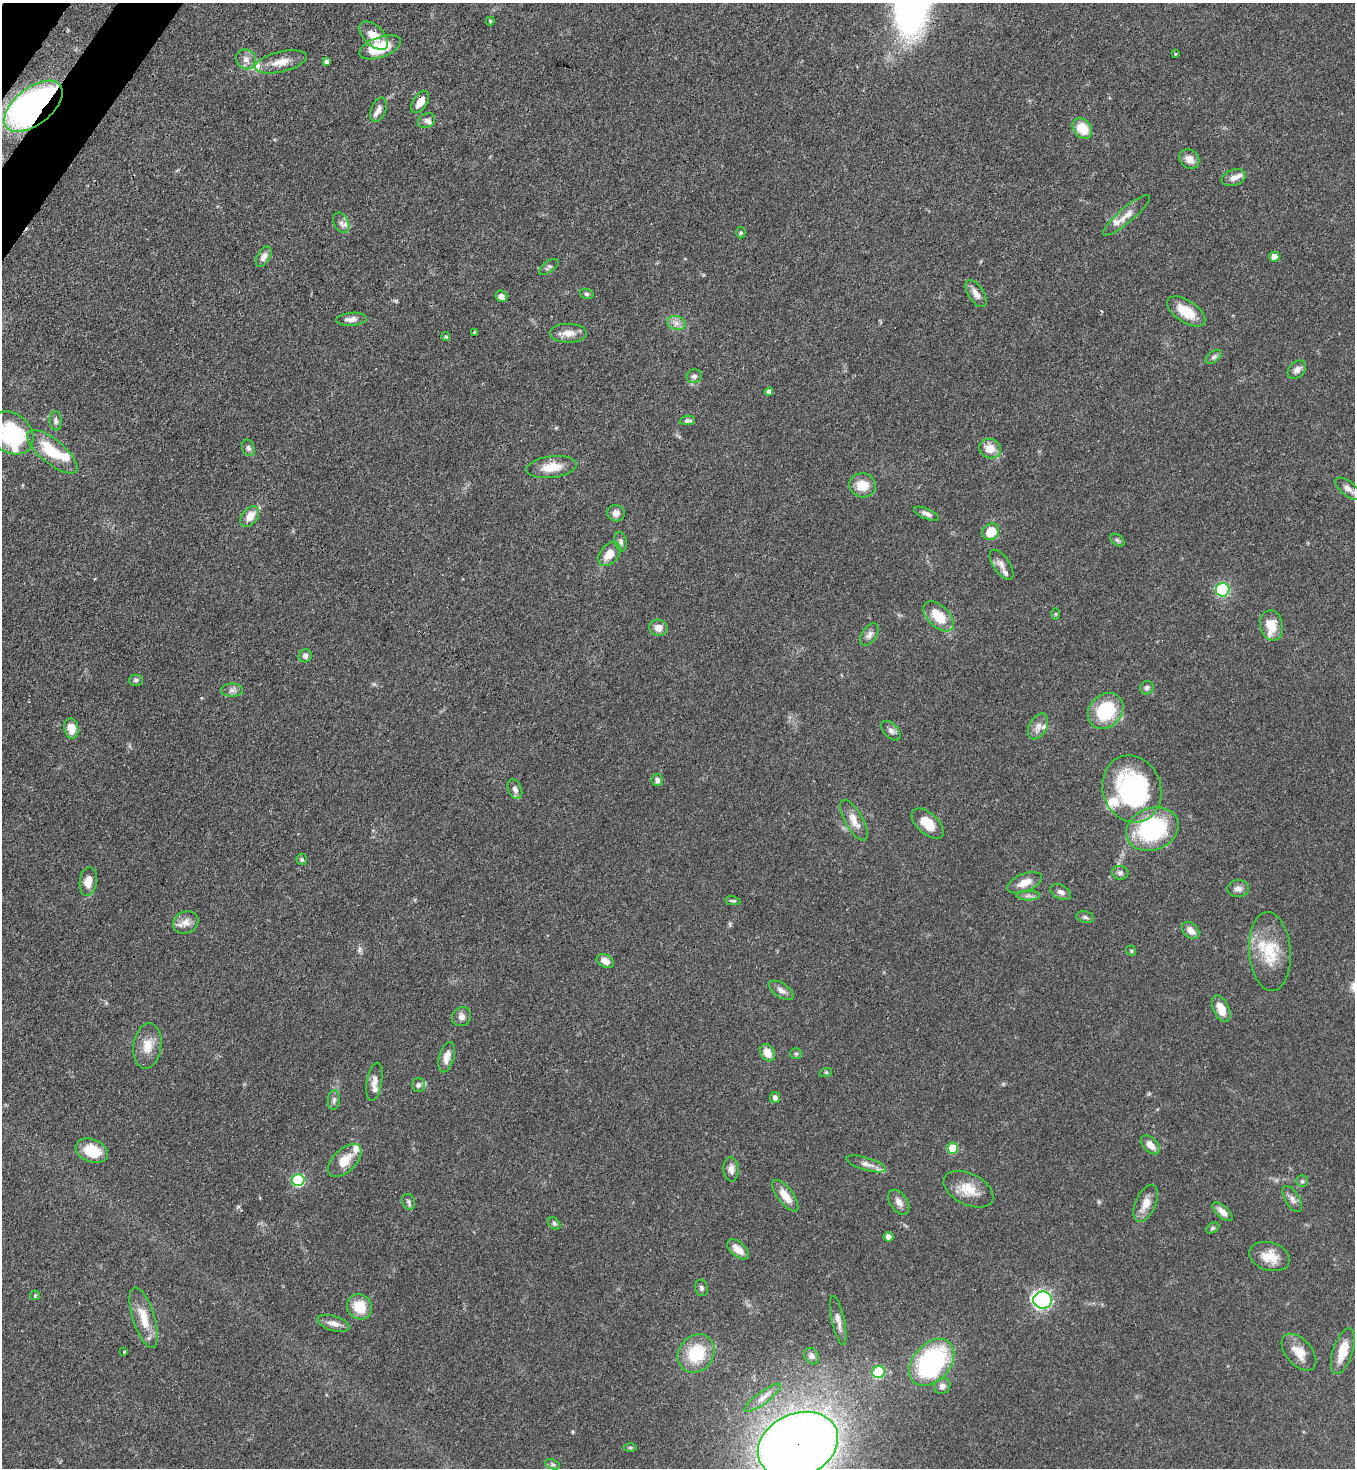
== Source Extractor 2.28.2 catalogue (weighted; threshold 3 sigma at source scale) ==
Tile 11 of 4 x 4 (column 3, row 3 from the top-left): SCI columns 2934-4286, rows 1531-2996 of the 6015 x 5992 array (HDU 1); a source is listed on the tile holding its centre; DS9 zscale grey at full resolution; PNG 1357 x 1470 px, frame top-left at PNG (2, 3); each listed source drawn as its Kron ellipse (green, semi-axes under 4 px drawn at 4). Shown black and unused: <1% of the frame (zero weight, under 3 of 4 exposures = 7% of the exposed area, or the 3 px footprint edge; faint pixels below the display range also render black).
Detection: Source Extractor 2.28.2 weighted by HDU 2 'WHT'; one run over the whole footprint, this tile lists its part. Background 0.0644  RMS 0.0036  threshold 0.0163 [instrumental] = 3 sigma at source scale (4.5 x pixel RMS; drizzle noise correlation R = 1.50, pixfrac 1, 0.05/0.05 arcsec/px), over >= 5 px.
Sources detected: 152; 1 too faint to see at this stretch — neither listed nor drawn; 16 inside a brighter listed object's ellipse — not listed separately; the other 135 listed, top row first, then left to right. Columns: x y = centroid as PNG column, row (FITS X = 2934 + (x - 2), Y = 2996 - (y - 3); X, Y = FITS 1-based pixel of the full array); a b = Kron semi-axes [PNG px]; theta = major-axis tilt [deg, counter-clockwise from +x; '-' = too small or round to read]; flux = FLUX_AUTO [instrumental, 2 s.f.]
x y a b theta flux
490 21 4 4 - 0.35
374 35 18 9 -44 4.6
380 47 22 10 20 12
1175 54 4 3 - 0.36
246 59 10 9 - 2.3
327 61 4 4 - 0.94
281 62 26 10 13 5.2
420 102 12 7 57 4.1
33 106 34 18 38 150
378 110 13 7 69 1.9
426 120 9 7 32 1.3
1082 128 11 8 -48 8.1
1189 159 11 9 -43 2.9
1234 178 12 8 19 2.3
1126 215 30 7 40 3.6
341 223 11 7 -62 1.7
741 233 6 4 88 0.53
264 257 11 6 60 2
1274 257 5 5 - 2.9
549 267 11 5 35 0.95
976 293 15 7 -57 2.4
587 294 7 5 -18 0.69
501 296 6 5 - 2.1
1186 311 22 11 -33 8.1
351 319 15 6 4 2.5
676 323 9 7 -16 1.9
474 332 3 3 - 0.54
568 333 18 9 -1 3.7
446 337 4 4 - 0.52
1214 357 9 5 37 1
1297 370 10 7 45 1.8
694 376 8 7 - 1.2
769 392 4 4 - 1.5
687 420 8 4 5 1.1
56 421 10 6 -85 1.2
11 433 24 19 -41 31
248 448 8 6 -72 1.2
990 449 11 9 -21 4.8
52 452 31 12 -39 13
551 467 25 10 7 6.8
863 485 13 12 - 6.7
1348 489 15 7 -39 2.3
616 513 9 8 - 1.9
927 514 13 5 -23 1.6
250 517 12 7 52 4.4
991 532 9 7 42 6.9
1117 540 8 5 -35 0.68
621 542 10 6 -78 1.1
609 554 14 9 51 4.6
1001 565 17 8 -55 2.2
1223 590 7 6 - 39
1055 614 6 4 89 0.4
939 616 18 10 -44 8.7
1272 626 15 11 -77 7.2
658 628 9 8 - 2.6
869 635 13 7 55 1.8
305 656 7 6 - 1.3
136 680 7 5 0 0.86
1147 688 7 6 - 1.1
232 690 11 6 0 1.5
1106 711 19 16 47 21
1038 726 14 8 62 2.6
71 728 10 7 -79 5.7
891 731 12 7 -47 1.5
657 780 6 5 - 1.3
515 789 10 6 -66 1.7
1132 789 34 29 -70 55
854 820 23 9 -61 4.4
928 824 19 10 -42 6.6
1152 829 27 21 21 41
302 859 6 5 - 0.63
1120 873 8 7 - 1.1
88 881 14 8 82 4
1025 883 18 9 22 4.4
1238 889 11 8 2 1.8
1061 892 11 7 -28 1.6
1028 896 11 5 0 1.3
733 901 8 4 -8 0.62
1085 917 9 5 -11 0.97
186 922 13 11 23 3.2
1190 930 10 7 -43 2.8
1131 951 5 4 - 0.54
1270 952 39 20 -86 14
605 961 9 6 -30 2.8
781 990 14 7 -33 1.9
1221 1009 14 7 -65 5.2
462 1017 10 9 - 1.9
147 1046 23 14 82 5.7
767 1053 9 6 -61 4.5
796 1054 5 5 - 0.53
447 1057 16 7 74 3.3
826 1072 6 4 18 0.45
374 1082 19 7 80 2.6
418 1085 7 6 - 1.4
775 1097 5 5 - 1.4
334 1100 10 6 84 1.2
1150 1145 11 7 -46 2.9
953 1148 5 5 - 10
92 1151 17 11 -22 9.4
345 1160 20 11 44 6.3
866 1164 20 6 -16 2.3
731 1169 12 7 -87 2.1
298 1180 6 6 - 31
1302 1181 6 6 - 0.65
968 1189 27 15 -26 7.5
785 1196 19 7 -53 5.1
1292 1199 14 7 -59 1.8
409 1202 8 6 -66 0.95
899 1202 14 8 -55 2.4
1146 1203 19 10 66 4.4
1222 1212 12 6 -42 2.7
554 1223 7 5 -49 0.68
1213 1228 7 5 26 0.66
888 1237 5 4 - 2
738 1249 13 7 -40 3.7
1270 1256 21 14 -16 6.4
701 1288 8 6 -75 0.93
35 1295 5 5 - 0.46
1043 1300 9 8 - 83
360 1307 13 12 - 7.8
144 1318 31 11 -73 7.9
838 1320 25 6 -78 2.5
333 1323 16 7 -17 2.8
1343 1351 24 10 72 7.2
124 1352 2 2 - 0.33
1299 1352 22 12 -49 5.5
696 1353 20 17 52 17
812 1356 9 6 -56 1.2
932 1362 27 18 48 63
879 1372 6 6 - 19
942 1386 9 7 42 1.5
763 1398 22 6 36 2.8
798 1445 41 31 23 610
630 1448 6 4 -1 0.5
553 1464 8 5 -20 0.77
Overlapping masked pixels (flux is a lower limit): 4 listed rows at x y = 374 35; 420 102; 33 106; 798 1445
Isophote crosses this tile's border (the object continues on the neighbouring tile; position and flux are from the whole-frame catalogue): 2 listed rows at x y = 11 433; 798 1445